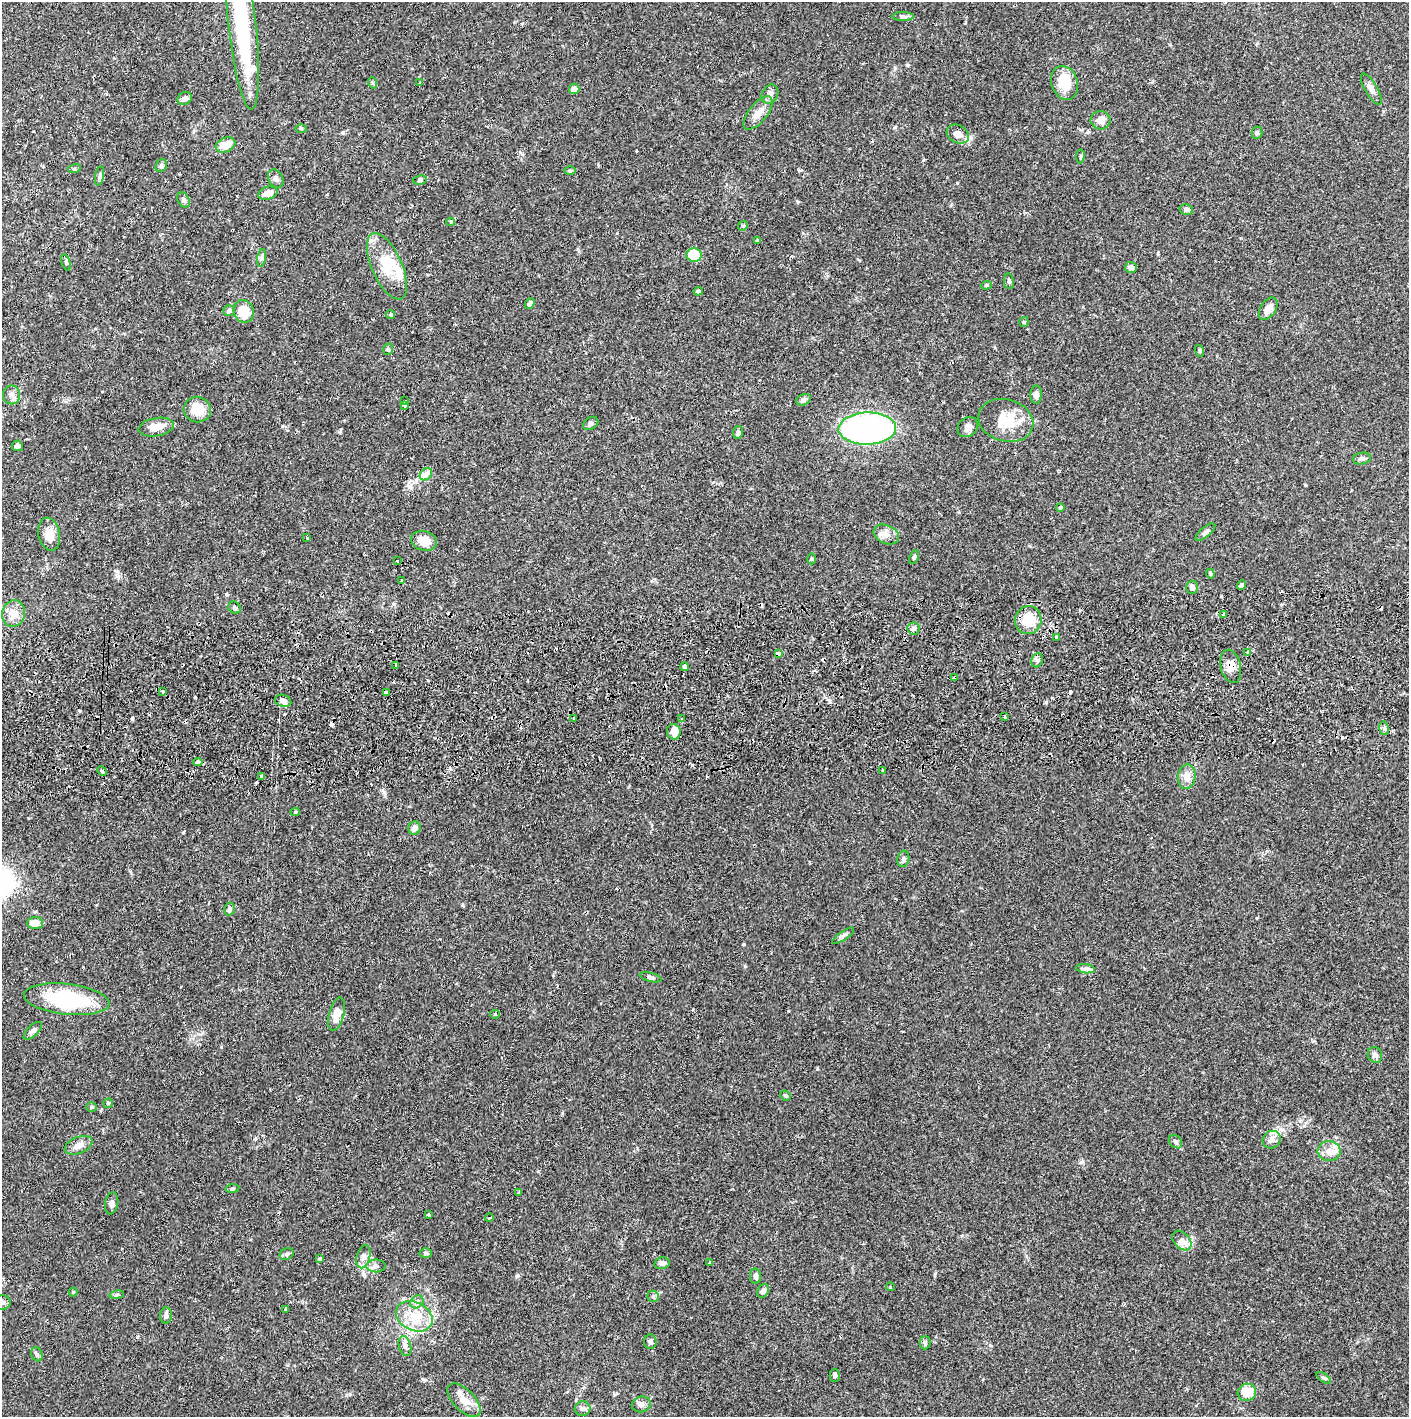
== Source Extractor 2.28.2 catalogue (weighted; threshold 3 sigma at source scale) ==
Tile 5 of 3 x 3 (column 2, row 2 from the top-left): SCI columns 1410-2816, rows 1471-2885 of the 4229 x 4357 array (HDU 1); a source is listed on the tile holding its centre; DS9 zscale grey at full resolution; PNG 1411 x 1419 px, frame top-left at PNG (2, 2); each listed source drawn as its Kron ellipse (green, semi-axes under 4 px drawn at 4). Shown black and unused: <1% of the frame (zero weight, under 2 of 3 exposures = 3% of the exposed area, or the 3 px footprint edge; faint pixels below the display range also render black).
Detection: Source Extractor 2.28.2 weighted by HDU 2 'WHT'; one run over the whole footprint, this tile lists its part. Background 0.0681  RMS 0.0049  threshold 0.0219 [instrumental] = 3 sigma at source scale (4.5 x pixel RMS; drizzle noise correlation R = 1.50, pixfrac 1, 0.05/0.05 arcsec/px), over >= 5 px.
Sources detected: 176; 3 inside a brighter object's white glare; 16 cosmic-ray / hot-pixel residue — neither listed nor drawn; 5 inside a brighter listed object's ellipse — not listed separately; the other 152 listed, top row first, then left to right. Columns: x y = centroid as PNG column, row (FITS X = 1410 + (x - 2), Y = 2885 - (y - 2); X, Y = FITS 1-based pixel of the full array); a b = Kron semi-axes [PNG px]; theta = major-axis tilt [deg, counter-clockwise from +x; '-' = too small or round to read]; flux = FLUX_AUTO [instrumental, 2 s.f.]
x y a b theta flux
903 16 11 4 0 1.2
242 24 86 14 -84 52
373 83 6 3 -71 0.6
419 83 3 2 - 0.55
1064 83 17 13 -72 12
574 89 5 5 - 2.6
1371 89 17 6 -60 2.8
770 94 10 8 61 1.9
185 98 7 6 - 1.8
758 113 20 9 51 4.6
1101 120 10 9 - 3.9
301 128 6 4 -2 0.6
1257 133 6 5 - 0.93
958 134 12 8 -29 3.2
225 145 10 7 22 5.4
1080 156 7 3 81 0.58
161 165 7 5 68 0.91
74 169 6 4 17 0.65
570 171 6 4 0 0.66
99 176 10 4 79 0.96
276 179 10 7 -61 1.7
420 180 7 4 9 0.92
268 193 10 6 18 3.9
184 200 8 6 -60 1.3
1186 209 7 5 -10 1.7
450 222 4 3 - 0.57
743 226 5 4 - 0.63
757 240 4 3 - 0.41
694 255 7 7 - 14
262 258 9 4 81 1.1
66 262 8 4 -74 0.87
387 266 36 15 -66 14
1131 267 6 5 - 1.8
1009 281 8 5 -83 0.97
986 285 5 4 - 0.67
698 291 5 4 - 0.68
530 303 6 4 45 2
1268 309 12 7 57 3.9
229 311 6 5 - 1.4
244 311 11 10 - 10
391 314 4 4 - 0.66
1024 322 5 4 - 0.59
388 349 6 4 70 0.71
1200 351 6 4 -73 0.55
11 395 9 8 - 2
1036 395 9 5 88 1.9
804 400 7 5 25 1.5
405 401 3 2 - 0.64
404 406 3 3 - 0.63
197 409 13 13 - 9.5
1006 420 28 21 -15 14
591 423 8 6 33 1.2
156 427 18 9 10 6.1
968 427 11 9 41 2.8
867 429 29 16 2 150
738 433 6 5 - 1.3
17 446 5 5 - 1.2
1362 458 9 6 11 1.5
426 474 7 5 45 1.5
1060 508 4 4 - 0.9
1205 532 12 5 41 1.5
49 534 17 10 -77 6.5
886 534 13 9 -24 3.4
307 538 4 3 - 0.48
424 541 13 9 -15 5.8
914 557 7 4 66 0.89
811 559 5 3 - 0.49
397 561 3 3 - 1.4
1210 574 5 3 - 0.6
401 581 3 3 - 1
1242 585 5 4 - 1.2
1192 587 6 6 - 1.6
235 608 6 5 - 1
14 613 13 11 74 4.9
1223 614 3 3 - 1.9
1028 620 14 13 - 11
913 628 6 6 - 1.4
1057 637 4 3 - 2.7
1247 652 3 3 - 2
778 653 3 3 - 5.1
1037 660 7 5 69 1.3
396 665 3 3 - 1.8
1231 666 17 10 -76 4.5
684 667 4 3 - 1.7
955 678 4 3 - 1.5
163 691 3 3 - 1.5
386 693 3 3 - 2.5
283 701 8 6 -16 2.2
1005 717 3 2 - 0.41
574 718 3 3 - 1.2
682 719 4 3 - 0.6
1384 728 7 5 -76 1
674 732 8 7 - 4.6
198 762 4 3 - 2.8
882 770 4 2 - 0.45
102 771 5 4 - 0.67
262 776 3 3 - 35
1187 777 12 8 84 4.3
295 812 5 4 - 0.64
414 828 7 6 - 2.4
903 859 8 6 79 1.1
229 909 6 5 - 1.3
35 923 7 6 - 4.8
843 936 13 4 34 1.3
1085 969 9 4 -7 1.4
650 977 11 4 -14 1.1
67 999 43 15 -6 42
337 1014 17 7 75 4.9
495 1014 5 4 - 0.44
33 1031 11 5 44 1.6
1375 1055 8 7 - 2
786 1095 5 5 - 0.69
108 1103 5 4 - 0.62
91 1107 5 4 - 0.61
1272 1140 9 8 - 2.4
1176 1142 7 5 -47 1.1
79 1145 14 8 22 3.6
1329 1151 11 10 - 4.1
233 1188 7 4 7 0.72
519 1192 4 3 - 0.42
112 1203 11 6 80 1.5
428 1214 3 3 - 0.47
489 1218 4 3 - 0.48
1182 1241 11 8 -46 2.7
426 1253 6 5 - 0.78
287 1254 7 5 23 1
363 1257 12 6 75 2.2
320 1259 4 4 - 0.82
709 1262 3 2 - 0.52
662 1263 7 6 - 1.6
376 1266 9 6 0 1.7
755 1276 8 5 -89 1.4
890 1287 4 3 - 0.35
763 1291 7 5 61 2
73 1292 4 4 - 0.43
117 1295 7 4 9 0.74
653 1296 6 5 - 0.89
2 1302 9 7 -2 1.7
417 1302 7 6 - 1.6
286 1310 3 3 - 0.63
166 1316 8 6 84 2.1
414 1316 19 14 -25 10
650 1342 7 6 - 1.4
925 1343 6 5 - 1
405 1346 10 6 -75 1.7
37 1354 7 5 -67 0.9
835 1375 6 5 - 1.4
1324 1378 8 4 -35 0.8
1247 1392 9 8 - 8.5
464 1400 21 10 -45 5.1
641 1404 9 7 15 1.7
583 1409 8 7 - 1.4
Overlapping masked pixels (flux is a lower limit): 6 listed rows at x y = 778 653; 1231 666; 684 667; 955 678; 198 762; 262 776
Isophote crosses this tile's border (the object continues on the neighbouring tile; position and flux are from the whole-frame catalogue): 2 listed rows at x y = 242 24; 2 1302
Unlisted compact peaks at least as high as the median listed source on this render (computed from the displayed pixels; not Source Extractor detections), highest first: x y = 817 1069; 798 202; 517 1276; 1081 1162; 744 944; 195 698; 935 1273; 409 486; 183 832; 423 1379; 957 183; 908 65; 1305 485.